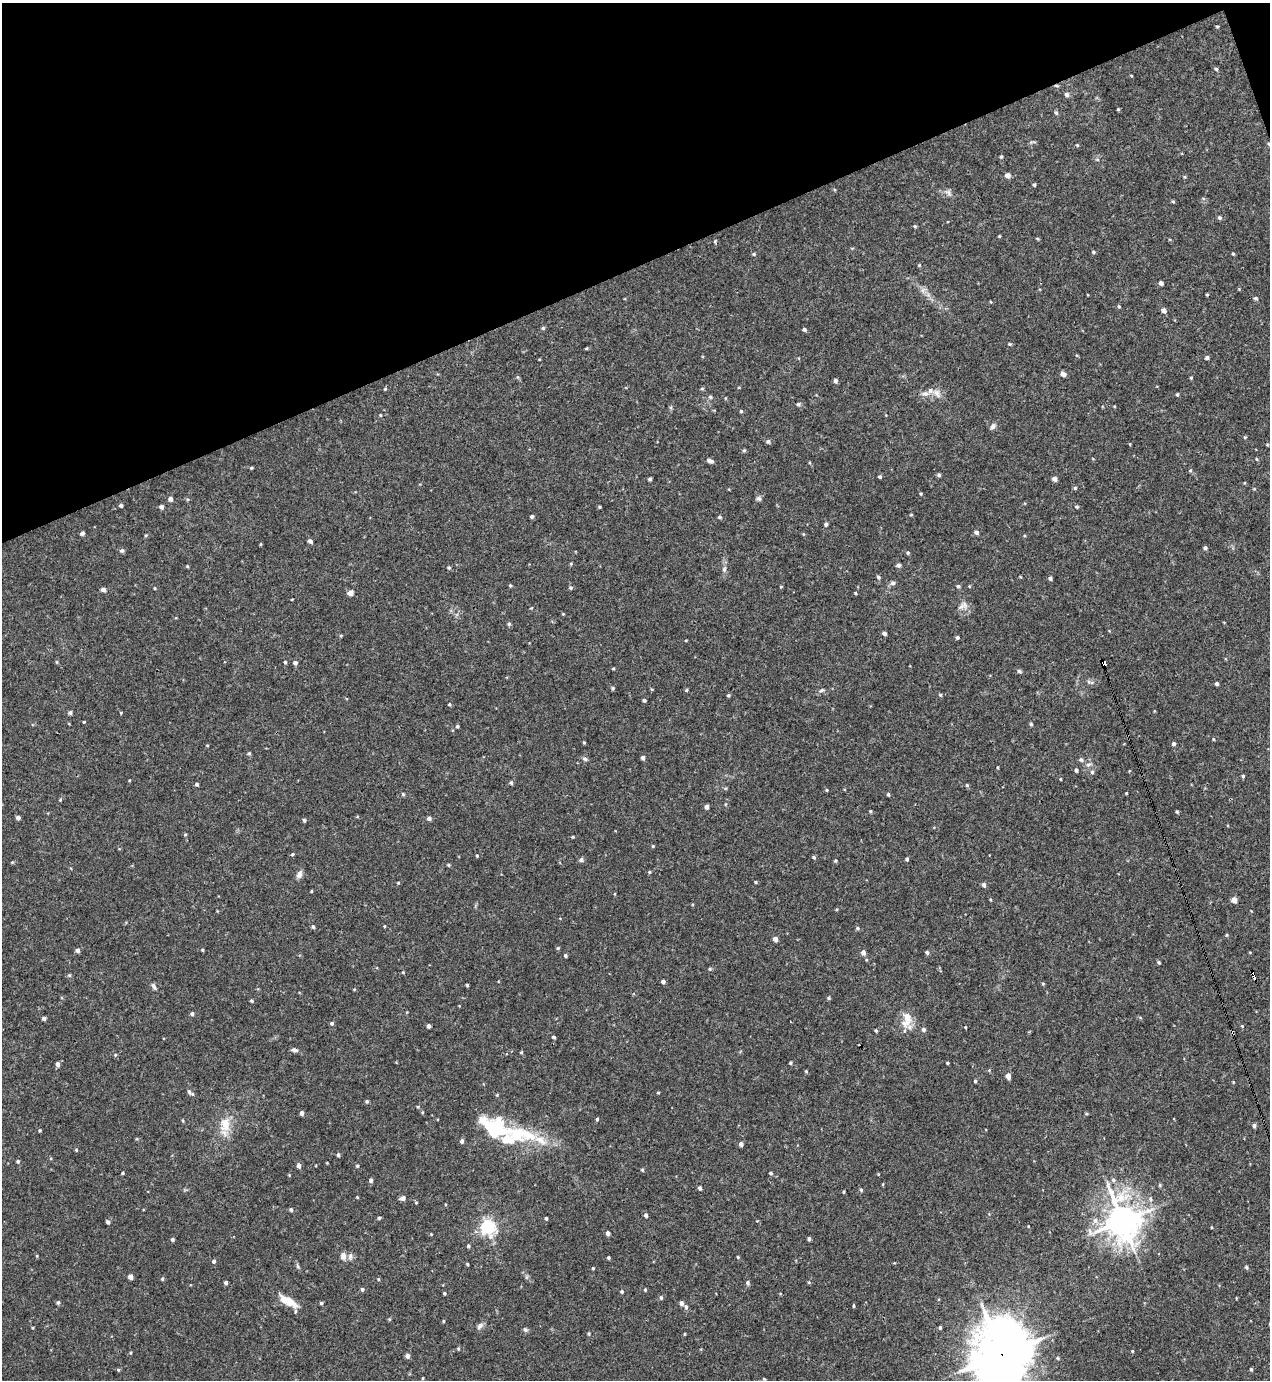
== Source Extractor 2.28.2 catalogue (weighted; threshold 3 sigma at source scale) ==
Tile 3 of 4 x 4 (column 3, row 1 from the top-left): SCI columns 2687-3954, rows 4191-5568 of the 5522 x 5568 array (HDU 1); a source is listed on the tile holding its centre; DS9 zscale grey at full resolution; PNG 1272 x 1382 px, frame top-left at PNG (2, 3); no overlay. Shown black and unused: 19% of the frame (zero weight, under 3 of 4 exposures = <1% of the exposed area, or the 3 px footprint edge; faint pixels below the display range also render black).
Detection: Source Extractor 2.28.2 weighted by HDU 2 'WHT'; one run over the whole footprint, this tile lists its part. Background 0.02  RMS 0.0041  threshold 0.0185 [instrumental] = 3 sigma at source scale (4.5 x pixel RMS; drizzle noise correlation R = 1.50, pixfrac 1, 0.05/0.05 arcsec/px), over >= 5 px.
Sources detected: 317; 5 inside a brighter listed object's ellipse — not listed separately; the other 312 listed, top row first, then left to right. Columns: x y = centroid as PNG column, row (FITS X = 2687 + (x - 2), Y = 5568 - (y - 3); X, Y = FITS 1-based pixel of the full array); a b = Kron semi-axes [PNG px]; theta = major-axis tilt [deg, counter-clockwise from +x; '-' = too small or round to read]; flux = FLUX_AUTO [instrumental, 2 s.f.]
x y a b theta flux
1217 26 3 3 - 0.43
1216 69 5 4 - 0.61
1131 75 4 3 - 0.32
1056 86 6 4 -8 0.6
1067 94 6 5 - 1.1
1118 109 4 3 - 0.45
1056 113 6 4 -62 0.69
1032 142 10 3 5 0.57
1269 144 5 3 - 0.65
1077 145 4 3 - 0.37
1001 157 4 4 - 0.5
1097 160 5 3 - 0.48
1008 175 5 5 - 2.2
1034 185 4 3 - 0.6
948 192 12 6 -38 1.5
1173 201 5 4 - 0.47
1220 218 6 5 - 0.75
915 226 5 4 - 0.51
999 236 4 3 - 0.38
1037 238 5 3 - 0.42
715 241 6 4 67 0.44
1093 252 5 4 - 0.59
754 254 5 4 - 0.54
1233 254 4 4 - 0.43
919 265 5 4 - 0.42
1161 283 4 4 - 1.4
923 290 7 5 89 1.2
1207 295 4 3 - 0.38
1255 298 5 4 - 0.64
991 302 4 2 - 0.32
1119 306 5 4 - 0.48
1164 311 5 5 - 1.7
543 328 5 5 - 0.59
804 329 5 4 - 0.76
1010 344 4 4 - 0.45
587 348 5 3 - 0.35
1207 358 5 4 - 0.91
1063 374 6 5 - 1.4
1191 378 4 4 - 0.43
835 381 5 4 - 1
385 389 4 4 - 0.4
702 389 5 3 - 0.43
925 393 10 7 1 1.8
937 393 14 8 -53 2.6
1177 394 4 3 - 0.53
710 397 6 5 - 0.77
798 404 5 4 - 0.76
741 411 5 4 - 0.47
380 415 4 4 - 0.33
993 426 9 6 46 1.3
1245 437 4 3 - 0.4
768 441 6 5 - 0.87
1130 444 5 3 - 0.31
744 450 5 4 - 0.52
1256 459 5 3 - 0.37
710 461 7 4 -17 1.3
251 468 4 4 - 0.47
1190 470 5 4 - 0.51
939 475 5 4 - 0.72
880 477 4 4 - 0.63
650 479 4 3 - 0.67
1055 479 5 4 - 2
1075 488 5 4 - 0.66
1254 489 5 3 - 0.37
921 493 4 3 - 0.43
759 498 7 6 - 0.96
170 499 5 5 - 1.3
121 505 4 4 - 0.87
161 507 5 4 - 1.1
599 507 3 3 - 0.44
1077 507 5 4 - 0.56
911 515 4 3 - 0.4
532 516 4 4 - 0.74
720 517 5 4 - 0.65
826 524 4 4 - 0.9
976 532 5 4 - 1.4
82 533 5 4 - 1
803 534 5 3 - 0.35
146 535 5 3 - 0.43
310 541 5 4 - 1.2
261 544 5 3 - 0.34
1205 548 5 4 - 0.88
122 551 6 5 - 0.9
908 553 4 4 - 0.59
571 564 4 4 - 0.41
898 565 6 5 - 0.92
187 566 4 3 - 0.37
449 567 5 4 - 0.52
724 569 8 6 75 1.1
878 577 5 4 - 0.75
1050 578 4 4 - 0.92
893 583 6 5 - 1.2
510 585 4 4 - 0.47
958 586 5 4 - 0.66
781 587 5 3 - 0.32
155 588 4 3 - 0.31
571 588 5 5 - 0.63
103 589 5 5 - 1.3
350 593 5 5 - 2.9
855 593 4 3 - 0.39
292 599 3 2 - 0.28
963 606 14 9 28 2.4
531 608 4 3 - 0.33
563 614 4 3 - 0.34
509 624 5 4 - 0.63
884 633 4 4 - 1.2
341 635 5 3 - 0.4
957 638 4 4 - 0.73
57 662 5 4 - 0.42
285 662 4 4 - 0.44
295 663 5 5 - 1.1
1103 663 7 4 -60 110
613 668 4 3 - 0.39
1019 671 6 5 - 0.67
1089 682 6 4 -72 0.62
1217 684 4 3 - 0.88
613 688 5 4 - 0.58
686 690 4 4 - 0.47
821 690 7 4 26 0.72
728 695 4 3 - 0.54
940 695 5 4 - 0.49
644 700 4 4 - 0.66
449 704 4 4 - 0.49
70 713 5 4 - 0.98
121 713 3 3 - 0.34
84 722 3 2 - 0.37
1031 724 4 4 - 0.57
457 726 5 4 - 0.53
1213 739 4 3 - 0.35
584 742 4 3 - 0.45
1173 744 4 4 - 1
207 745 4 2 - 0.27
249 753 4 4 - 0.53
643 758 4 4 - 1.1
585 759 6 5 - 0.94
1081 760 6 5 - 1.1
1088 765 8 5 17 1
997 767 4 2 - 0.36
1076 770 4 4 - 0.82
1092 772 6 5 - 0.82
1243 776 4 3 - 0.56
1060 779 3 3 - 0.38
511 783 5 4 - 0.67
197 784 4 4 - 0.72
967 785 4 4 - 0.56
826 790 4 4 - 0.41
1126 793 3 2 - 0.32
403 794 4 4 - 0.56
888 794 4 3 - 0.6
60 800 5 3 - 0.44
726 804 5 3 - 0.36
706 807 4 4 - 1.6
870 811 4 3 - 0.45
1177 812 4 3 - 0.55
18 818 4 4 - 1.2
429 818 5 4 - 1.3
304 820 4 3 - 0.78
185 834 5 3 - 0.41
573 837 5 3 - 0.38
653 846 4 4 - 0.39
292 854 5 4 - 0.49
477 855 4 3 - 0.46
814 857 5 4 - 0.61
907 859 4 4 - 0.85
581 860 5 5 - 1.1
835 860 4 4 - 0.5
12 862 5 3 - 0.38
448 865 4 4 - 0.49
649 872 4 4 - 0.48
299 874 9 6 67 1.9
755 882 4 3 - 0.43
398 883 3 3 - 0.4
984 885 5 4 - 1.3
311 891 4 3 - 0.34
991 900 4 3 - 0.4
1234 900 5 4 - 3.7
384 926 4 3 - 0.34
313 927 5 4 - 0.71
858 928 5 4 - 0.65
1227 935 5 3 - 0.4
775 939 4 4 - 2.1
558 948 5 4 - 0.52
77 950 5 5 - 1.2
202 950 4 3 - 0.43
863 952 5 4 - 1.9
927 952 5 4 - 0.76
565 955 4 3 - 0.68
1158 962 4 3 - 0.63
710 969 4 4 - 0.5
403 972 4 4 - 0.36
69 975 5 4 - 0.53
1254 975 7 3 -72 21
663 981 4 4 - 1.2
1043 984 4 4 - 0.41
467 985 3 3 - 0.46
154 986 9 5 -63 1.1
354 989 5 3 - 0.34
829 998 5 4 - 0.58
251 1001 5 4 - 0.49
192 1014 5 4 - 0.78
907 1017 17 11 -51 4.7
44 1018 4 4 - 1.3
332 1023 5 4 - 0.68
428 1026 4 3 - 1.1
1242 1026 5 3 - 0.39
965 1027 3 3 - 0.34
923 1029 5 5 - 1.1
876 1030 4 3 - 0.54
554 1037 4 3 - 0.67
294 1050 8 5 -21 1.1
521 1052 5 3 - 0.36
115 1055 5 4 - 0.46
790 1063 4 3 - 0.52
947 1063 3 3 - 0.53
57 1064 5 4 - 1.4
806 1071 5 4 - 0.46
1008 1076 4 4 - 3
975 1081 4 4 - 0.51
1233 1082 4 3 - 0.31
189 1092 8 5 -70 1
658 1092 4 3 - 0.33
367 1101 4 4 - 0.6
418 1107 4 4 - 0.45
422 1112 5 3 - 0.41
302 1113 4 4 - 1.4
1086 1113 5 3 - 0.41
597 1119 4 3 - 0.6
183 1121 5 3 - 0.43
225 1124 21 14 -90 7.3
1254 1126 4 4 - 1.1
40 1130 4 4 - 0.46
519 1134 55 20 -11 26
462 1141 5 4 - 1.1
741 1144 4 4 - 1.5
76 1150 4 4 - 0.46
338 1155 5 4 - 0.77
18 1161 5 4 - 0.63
299 1166 4 4 - 1.9
357 1166 5 4 - 0.62
642 1170 5 4 - 0.47
123 1173 3 3 - 0.5
771 1173 4 4 - 0.62
289 1175 3 3 - 0.31
371 1180 5 4 - 0.91
1113 1180 6 6 - 1.1
883 1184 4 3 - 0.35
1160 1185 6 4 90 0.44
700 1188 4 4 - 0.93
861 1190 4 4 - 0.58
843 1192 3 2 - 0.43
357 1197 3 3 - 0.33
402 1198 6 5 - 1.4
416 1203 4 3 - 0.34
445 1204 4 3 - 0.32
291 1210 4 4 - 0.74
646 1215 5 4 - 1.1
379 1218 4 4 - 0.56
546 1218 4 3 - 0.71
1095 1220 8 8 - 1.9
1122 1221 12 10 -74 720
108 1222 4 4 - 0.97
487 1227 6 6 - 110
608 1233 4 4 - 1.6
431 1234 3 3 - 0.32
172 1239 4 4 - 0.7
809 1239 4 3 - 0.82
468 1246 4 4 - 0.69
37 1256 5 3 - 0.4
343 1256 10 7 88 2
350 1256 10 6 82 1.5
738 1257 4 3 - 0.43
608 1258 3 3 - 0.6
214 1261 5 4 - 0.96
467 1264 4 3 - 0.44
298 1266 9 4 -72 0.74
1246 1267 5 4 - 0.71
593 1268 4 3 - 0.39
130 1277 4 4 - 2.6
526 1277 6 4 71 0.56
162 1279 5 4 - 0.49
378 1279 4 4 - 0.46
809 1282 4 4 - 0.43
226 1283 4 4 - 0.88
747 1283 5 4 - 0.99
362 1289 4 4 - 0.83
645 1290 4 3 - 0.5
622 1292 4 4 - 0.62
444 1293 4 3 - 0.58
661 1298 5 4 - 0.73
288 1301 26 9 -29 6.7
58 1302 5 4 - 0.71
321 1303 4 3 - 0.7
681 1303 4 4 - 1.7
854 1306 4 3 - 0.51
686 1307 6 4 -71 0.98
389 1319 5 4 - 0.4
444 1321 4 3 - 0.38
480 1326 11 6 46 1.4
940 1327 4 3 - 0.66
525 1330 7 5 -47 0.8
589 1333 4 4 - 0.43
684 1334 4 3 - 0.35
458 1349 5 4 - 0.49
1132 1351 4 4 - 0.36
1002 1354 23 18 -78 1500
407 1356 5 4 - 1.7
1058 1358 4 4 - 0.54
1251 1369 4 4 - 0.52
118 1370 5 4 - 0.47
985 1370 14 12 -54 47
423 1378 3 2 - 0.34
764 1379 3 3 - 0.37
Overlapping masked pixels (flux is a lower limit): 5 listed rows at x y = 1056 86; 1269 144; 1103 663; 1254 975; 1002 1354
Isophote crosses this tile's border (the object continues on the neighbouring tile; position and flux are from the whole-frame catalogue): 3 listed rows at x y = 1269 144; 1002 1354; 985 1370